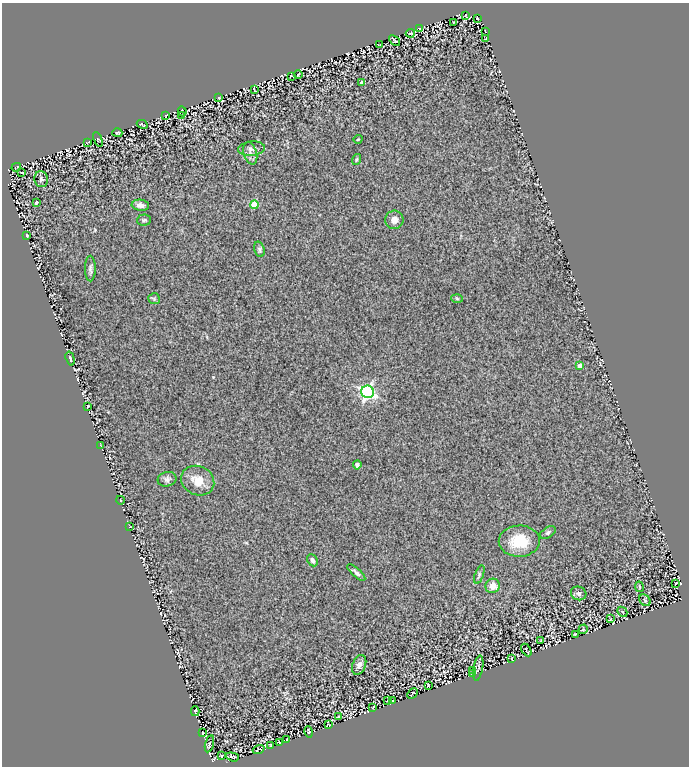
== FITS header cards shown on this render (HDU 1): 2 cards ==
NAXIS1  =                  687
NAXIS2  =                  764

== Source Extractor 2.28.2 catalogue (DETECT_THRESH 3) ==
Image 687 x 764 px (HDU 1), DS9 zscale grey, 1 PNG px = 1 image px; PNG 691 x 768 px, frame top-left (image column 1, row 764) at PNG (2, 3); each listed source drawn as its Kron ellipse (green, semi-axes under 4 px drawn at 4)
Background 0.496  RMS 0.24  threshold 0.728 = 3 sigma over >= 5 px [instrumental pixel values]
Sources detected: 86; all 86 listed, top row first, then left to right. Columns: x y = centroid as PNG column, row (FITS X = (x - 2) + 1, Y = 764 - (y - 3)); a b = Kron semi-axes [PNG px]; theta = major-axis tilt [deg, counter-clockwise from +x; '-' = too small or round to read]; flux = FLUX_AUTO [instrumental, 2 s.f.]
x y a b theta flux
466 16 3 2 - 11
477 18 3 2 - 14
454 22 4 2 - 12
419 28 3 2 - 12
485 31 3 2 - 8
410 33 4 2 - 12
486 38 2 2 - 13
394 40 6 2 -41 20
380 45 3 2 - 15
298 74 4 2 - 17
291 76 4 2 - 7.7
362 82 3 3 - 34
254 89 4 2 - 12
219 98 3 2 - 12
182 111 5 2 - 17
182 115 3 3 - 5.6
165 116 3 2 - 12
142 124 5 2 - 14
117 133 5 3 - 15
98 139 8 3 -68 13
358 139 5 3 - 13
87 142 4 2 - 8.6
252 149 13 7 7 71
250 153 12 6 -74 77
356 159 6 4 70 23
16 167 5 2 - 12
22 172 3 2 - 11
41 179 8 6 -78 42
36 202 3 3 - 27
140 205 8 5 -6 74
254 205 4 4 - 560
144 220 7 5 4 31
394 220 9 9 - 91
27 235 3 2 - 17
259 249 8 5 -73 33
90 268 13 5 -90 50
457 298 6 4 -2 22
154 299 6 5 - 22
70 358 7 2 -74 19
580 366 4 4 - 180
367 392 6 6 - 4000
88 406 4 2 - 13
101 445 4 2 - 12
357 465 4 4 - 49
167 479 9 7 13 56
198 481 17 14 -25 250
120 500 4 3 - 9.1
130 527 3 2 - 9.9
548 533 8 5 33 32
519 541 20 15 3 470
312 560 6 5 - 62
356 573 11 4 -42 48
479 575 10 4 71 29
676 583 3 2 - 11
493 586 7 7 - 140
639 587 5 3 - 15
579 593 8 6 -24 57
645 600 6 5 - 26
622 612 5 3 - 18
610 619 3 2 - 8.9
583 629 5 4 - 19
575 634 3 2 - 14
541 640 3 2 - 11
526 650 7 2 -59 14
512 659 3 2 - 11
359 665 10 6 66 68
478 668 12 4 79 24
472 671 3 2 - 10
472 674 3 3 - 13
428 685 3 2 - 12
412 693 6 3 45 17
393 700 3 2 - 9.5
387 701 3 2 - 8.1
373 707 3 2 - 9.1
195 711 5 3 - 24
338 717 3 2 - 15
328 725 4 2 - 4.7
309 732 6 3 -77 11
202 733 3 3 - 32
287 740 3 2 - 14
280 743 3 2 - 12
209 744 9 3 75 18
271 745 3 2 - 15
259 749 6 3 21 13
221 756 3 2 - 14
232 757 6 2 -17 20